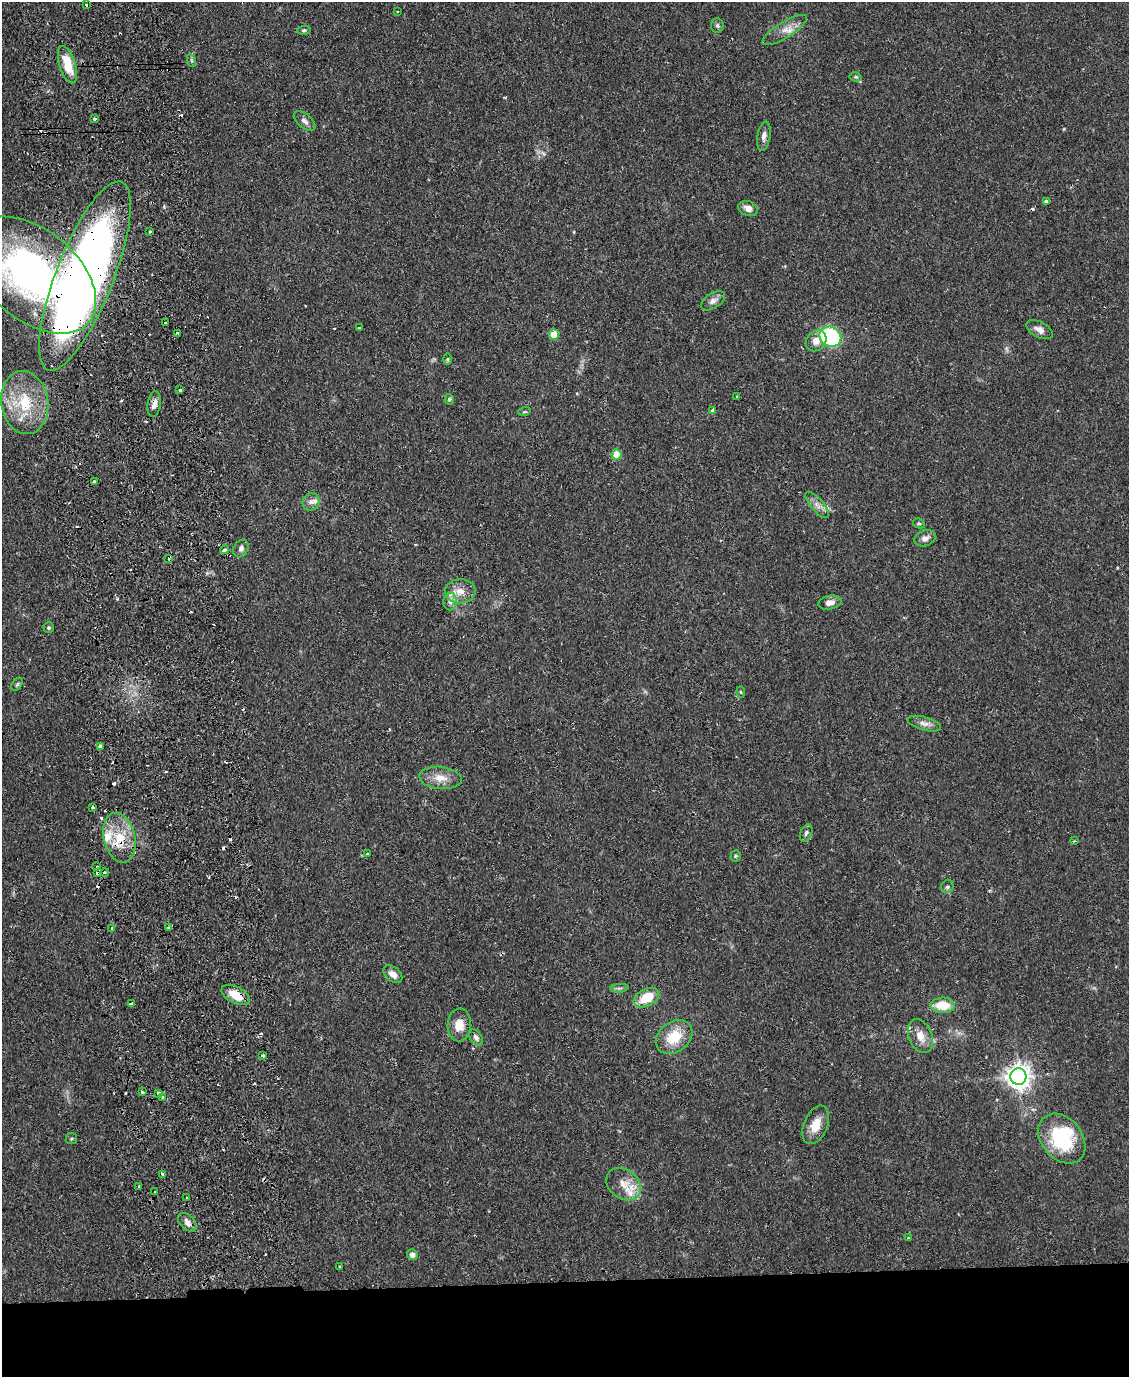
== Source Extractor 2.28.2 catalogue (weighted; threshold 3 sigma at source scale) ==
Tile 11 of 4 x 3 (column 3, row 3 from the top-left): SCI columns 2311-3437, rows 135-1509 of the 4619 x 4496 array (HDU 1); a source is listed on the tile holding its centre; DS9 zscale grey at full resolution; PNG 1131 x 1379 px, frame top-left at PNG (2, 2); each listed source drawn as its Kron ellipse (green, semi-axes under 4 px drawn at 4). Shown black and unused: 7% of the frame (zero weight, under 2 of 3 exposures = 3% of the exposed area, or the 3 px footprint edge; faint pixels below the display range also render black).
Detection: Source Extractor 2.28.2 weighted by HDU 2 'WHT'; one run over the whole footprint, this tile lists its part. Background 0.0815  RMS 0.0057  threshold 0.0255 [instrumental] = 3 sigma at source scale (4.5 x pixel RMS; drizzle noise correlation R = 1.50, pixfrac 1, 0.05/0.05 arcsec/px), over >= 5 px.
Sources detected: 112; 1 inside a brighter object's white glare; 20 cosmic-ray / hot-pixel residue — neither listed nor drawn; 2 inside a brighter listed object's ellipse — not listed separately; the other 89 listed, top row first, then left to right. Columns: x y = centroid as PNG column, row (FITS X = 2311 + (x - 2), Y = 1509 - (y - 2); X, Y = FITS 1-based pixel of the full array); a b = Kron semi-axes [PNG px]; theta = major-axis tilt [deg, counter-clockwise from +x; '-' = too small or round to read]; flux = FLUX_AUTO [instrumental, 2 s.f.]
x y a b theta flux
86 5 3 2 - 1.1
397 12 2 2 - 0.55
717 26 7 6 - 1.3
304 30 6 4 9 0.89
785 30 25 8 32 6.2
191 60 7 4 -70 0.99
67 65 19 8 -73 14
856 77 6 4 -11 0.74
95 118 3 3 - 1.5
305 121 13 7 -39 2.5
764 136 15 6 80 2.9
1046 201 4 3 - 1.6
748 208 10 7 -21 4
150 232 3 3 - 3.5
33 275 73 45 -40 230
85 276 101 28 69 630
713 301 13 7 32 3
165 323 3 2 - 3
359 328 3 3 - 0.98
1040 330 14 8 -27 3.7
178 333 4 2 - 0.73
554 334 5 5 - 9.6
830 337 11 9 -30 62
816 341 11 9 46 4.7
448 359 6 4 89 0.74
180 390 3 3 - 1.3
737 396 4 3 - 0.58
449 399 5 4 - 0.88
25 403 32 23 -82 28
154 404 13 6 81 3.6
713 410 4 3 - 2.5
524 412 6 4 19 0.73
616 454 5 5 - 11
94 482 3 3 - 3.3
311 502 9 8 - 2.8
817 505 16 6 -49 3.6
919 523 6 4 -29 0.89
925 538 11 7 20 2.8
241 548 9 7 62 2.1
225 550 4 4 - 1.7
168 559 5 4 - 1.1
460 591 15 12 2 7
450 602 9 6 88 2.7
830 603 12 7 11 3.6
48 628 5 5 - 0.97
17 684 7 5 54 0.92
740 692 6 4 -88 0.61
924 724 17 6 -15 3.2
100 746 4 4 - 5.7
440 778 21 11 -5 7.3
93 807 3 3 - 1.5
806 833 9 5 67 1.5
119 838 25 15 -77 17
1074 841 3 2 - 0.74
368 853 3 2 - 0.5
736 856 5 5 - 0.78
97 867 3 3 - 1.1
105 872 4 3 - 0.7
98 873 4 3 - 1.5
947 887 7 6 - 1.3
168 927 4 3 - 0.84
112 928 3 3 - 5
393 974 11 7 -41 3.6
619 988 9 3 5 1.2
236 995 15 8 -27 10
646 998 13 8 26 13
131 1004 4 3 - 3.1
943 1005 12 8 -1 13
459 1025 16 11 87 7.6
920 1036 18 11 -67 6.9
476 1037 9 6 -55 1.9
674 1037 20 15 38 15
263 1055 3 3 - 2.1
1018 1077 8 8 - 470
142 1092 3 3 - 1.1
159 1093 4 3 - 2.1
163 1098 3 3 - 1.9
816 1125 20 11 67 8.7
71 1139 5 5 - 0.89
1062 1139 28 20 -51 38
162 1174 3 3 - 1.9
624 1184 19 14 -37 8.4
139 1187 3 3 - 0.72
155 1192 3 3 - 1.3
187 1197 2 2 - 0.58
187 1222 11 7 -47 3.1
908 1238 3 3 - 0.93
412 1255 5 5 - 3.2
340 1267 3 2 - 0.67
Overlapping masked pixels (flux is a lower limit): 7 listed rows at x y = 33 275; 85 276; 154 404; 119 838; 98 873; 236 995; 159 1093
Isophote crosses this tile's border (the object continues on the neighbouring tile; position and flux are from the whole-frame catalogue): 1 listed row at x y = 33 275